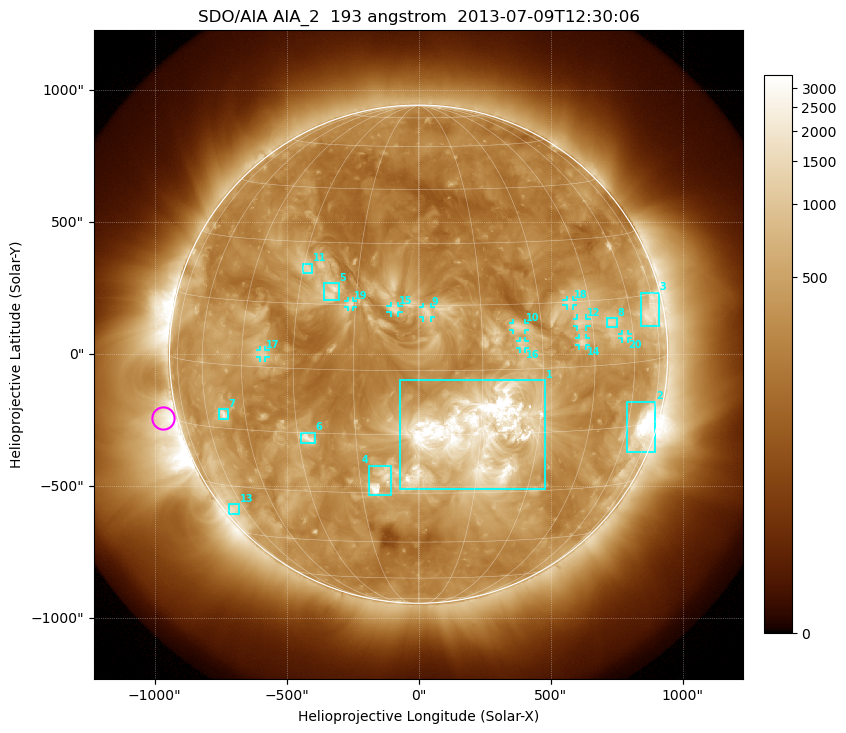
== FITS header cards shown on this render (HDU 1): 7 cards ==
TELESCOP= 'SDO/AIA'
INSTRUME= 'AIA_2'
WAVELNTH=                  193
WAVEUNIT= 'angstrom'
DATE-OBS= '2013-07-09T12:30:06.84'
CTYPE1  = 'HPLN-TAN'
CTYPE2  = 'HPLT-TAN'

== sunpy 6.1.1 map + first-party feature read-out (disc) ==
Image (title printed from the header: SDO/AIA AIA_2  193 angstrom  2013-07-09T12:30:06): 1024 x 1024 px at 2.4 arcsec/px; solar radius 944 arcsec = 393 px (full disc in frame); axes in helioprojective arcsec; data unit not stated in the header (colour bar unlabelled)
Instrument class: DISC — disc imager (sunpy class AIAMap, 193 A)
Bright regions (active regions / flare kernels): reference = the median radial profile (limb darkening/brightening removed); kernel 9 px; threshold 5 sigma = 734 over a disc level ~328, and >= 1.15x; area >= 12 px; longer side >= 9 px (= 22 arcsec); searched inside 0.97 R_sun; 21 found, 20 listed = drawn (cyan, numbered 1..; 10 of them under ~33 arcsec drawn as corner ticks so the feature stays visible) (cap 20 boxes per figure: the strongest are kept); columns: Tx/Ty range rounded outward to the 5 arcsec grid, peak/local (2 s.f.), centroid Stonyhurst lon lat
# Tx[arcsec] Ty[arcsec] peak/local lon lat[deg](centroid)
1 -75..480 -510..-95 15 +14 -15
2 790..900 -375..-180 18 +68 -16
3 840..910 105..235 6.1 +71 +11
4 -190..-100 -535..-420 9.1 -10 -27
5 -360..-300 205..270 5.2 -21 +18
6 -450..-390 -340..-295 5.6 -27 -16
7 -755..-720 -250..-205 6.1 -53 -12
8 710..750 100..140 4.7 +52 +10
9 15..45 140..180 3.8 +2 +13
10 355..405 90..120 3.9 +24 +10
11 -440..-400 305..345 3.7 -29 +23
12 600..635 105..135 3.8 +41 +10
13 -720..-680 -605..-565 4.4 -66 -37
14 610..635 30..60 4.2 +41 +6
15 -105..-75 155..185 3.4 -6 +14
16 385..405 20..50 3.4 +25 +6
17 -600..-580 -15..15 3.2 -39 +3
18 560..585 185..205 3.4 +39 +15
19 -270..-250 180..205 3.1 -16 +15
20 770..795 60..80 3.9 +56 +6
Off-limb structures (1.02-1.3 R_sun): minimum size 162 px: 2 found; the strongest spans PA ~70..145 deg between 1.02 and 1.3 R_sun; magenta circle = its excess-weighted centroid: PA ~105 deg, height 1.06 R_sun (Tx ~-970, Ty ~-245 arcsec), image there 3.9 x the reference